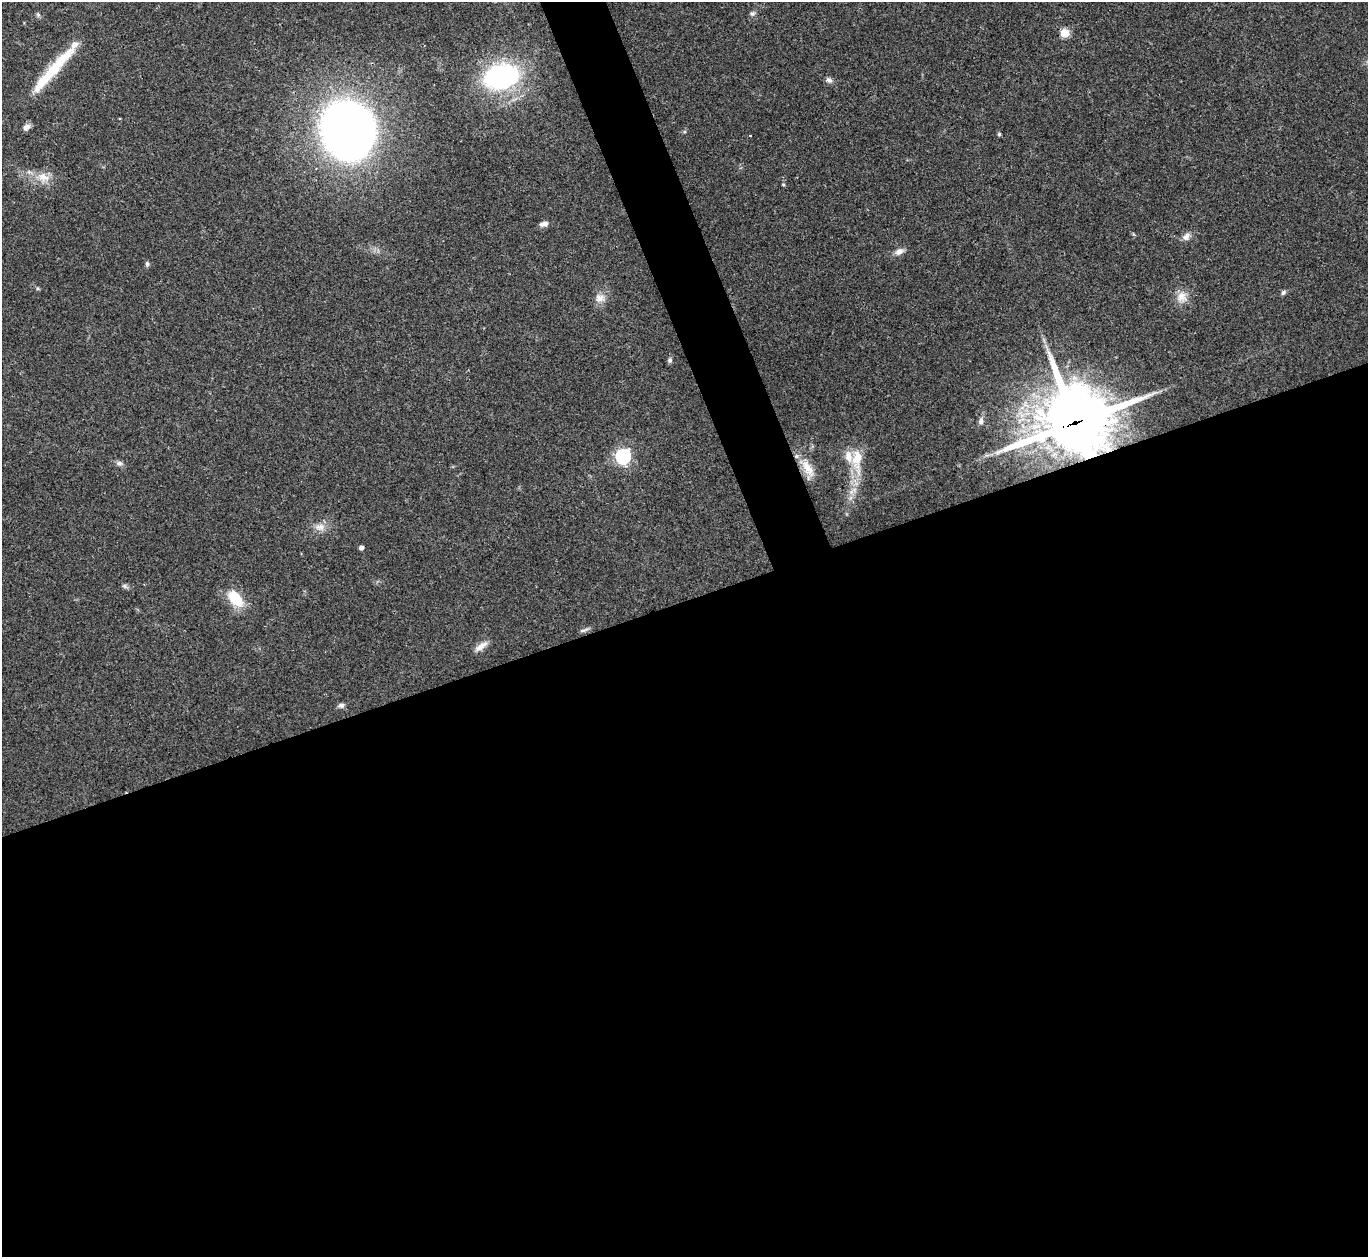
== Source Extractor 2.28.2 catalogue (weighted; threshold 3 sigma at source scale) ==
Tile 15 of 4 x 4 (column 3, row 4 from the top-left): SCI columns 2731-4096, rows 151-1405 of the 5463 x 5449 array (HDU 1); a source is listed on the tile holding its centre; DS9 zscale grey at full resolution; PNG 1370 x 1259 px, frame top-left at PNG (2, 2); no overlay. Shown black and unused: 54% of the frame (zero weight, under 3 of 4 exposures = <1% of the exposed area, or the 3 px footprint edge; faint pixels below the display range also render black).
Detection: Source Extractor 2.28.2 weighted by HDU 2 'WHT'; one run over the whole footprint, this tile lists its part. Background 0.122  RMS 0.0047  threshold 0.0211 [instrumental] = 3 sigma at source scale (4.5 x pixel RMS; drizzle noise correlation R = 1.50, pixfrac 1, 0.05/0.05 arcsec/px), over >= 5 px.
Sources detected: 37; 3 inside a brighter listed object's ellipse — not listed separately; the other 34 listed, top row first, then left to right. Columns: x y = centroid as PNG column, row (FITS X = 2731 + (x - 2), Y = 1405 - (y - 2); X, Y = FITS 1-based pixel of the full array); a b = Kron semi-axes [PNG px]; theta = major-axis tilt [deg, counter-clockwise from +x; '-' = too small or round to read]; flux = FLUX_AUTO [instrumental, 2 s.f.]
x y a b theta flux
752 14 7 6 - 1.1
38 15 6 5 - 0.81
1065 33 5 5 - 17
53 70 72 10 48 24
501 77 29 19 13 91
829 80 9 6 -31 1.6
26 127 10 7 41 2
347 129 57 51 -76 320
999 134 5 4 - 0.68
750 135 3 2 - 0.36
43 177 18 11 -15 6.5
783 185 5 3 - 0.44
544 224 10 6 17 2.3
1186 237 11 9 47 2.4
899 252 12 8 23 2.6
147 264 6 5 - 1
37 288 6 4 -72 0.6
1283 292 7 5 45 1
1182 297 16 14 -84 5.1
600 298 15 11 -1 3.8
670 360 7 5 67 1
981 421 9 6 87 1.7
1075 422 30 25 21 2100
623 456 6 6 - 120
857 459 37 14 -90 13
119 463 9 6 0 1.5
808 468 29 11 -60 7.7
320 527 15 10 5 4
361 547 4 4 - 1.8
125 586 8 6 -23 1
235 598 22 12 -50 14
584 630 14 4 19 1.2
481 646 19 7 35 3.6
341 705 9 6 12 1.5
Overlapping masked pixels (flux is a lower limit): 1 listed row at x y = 1075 422